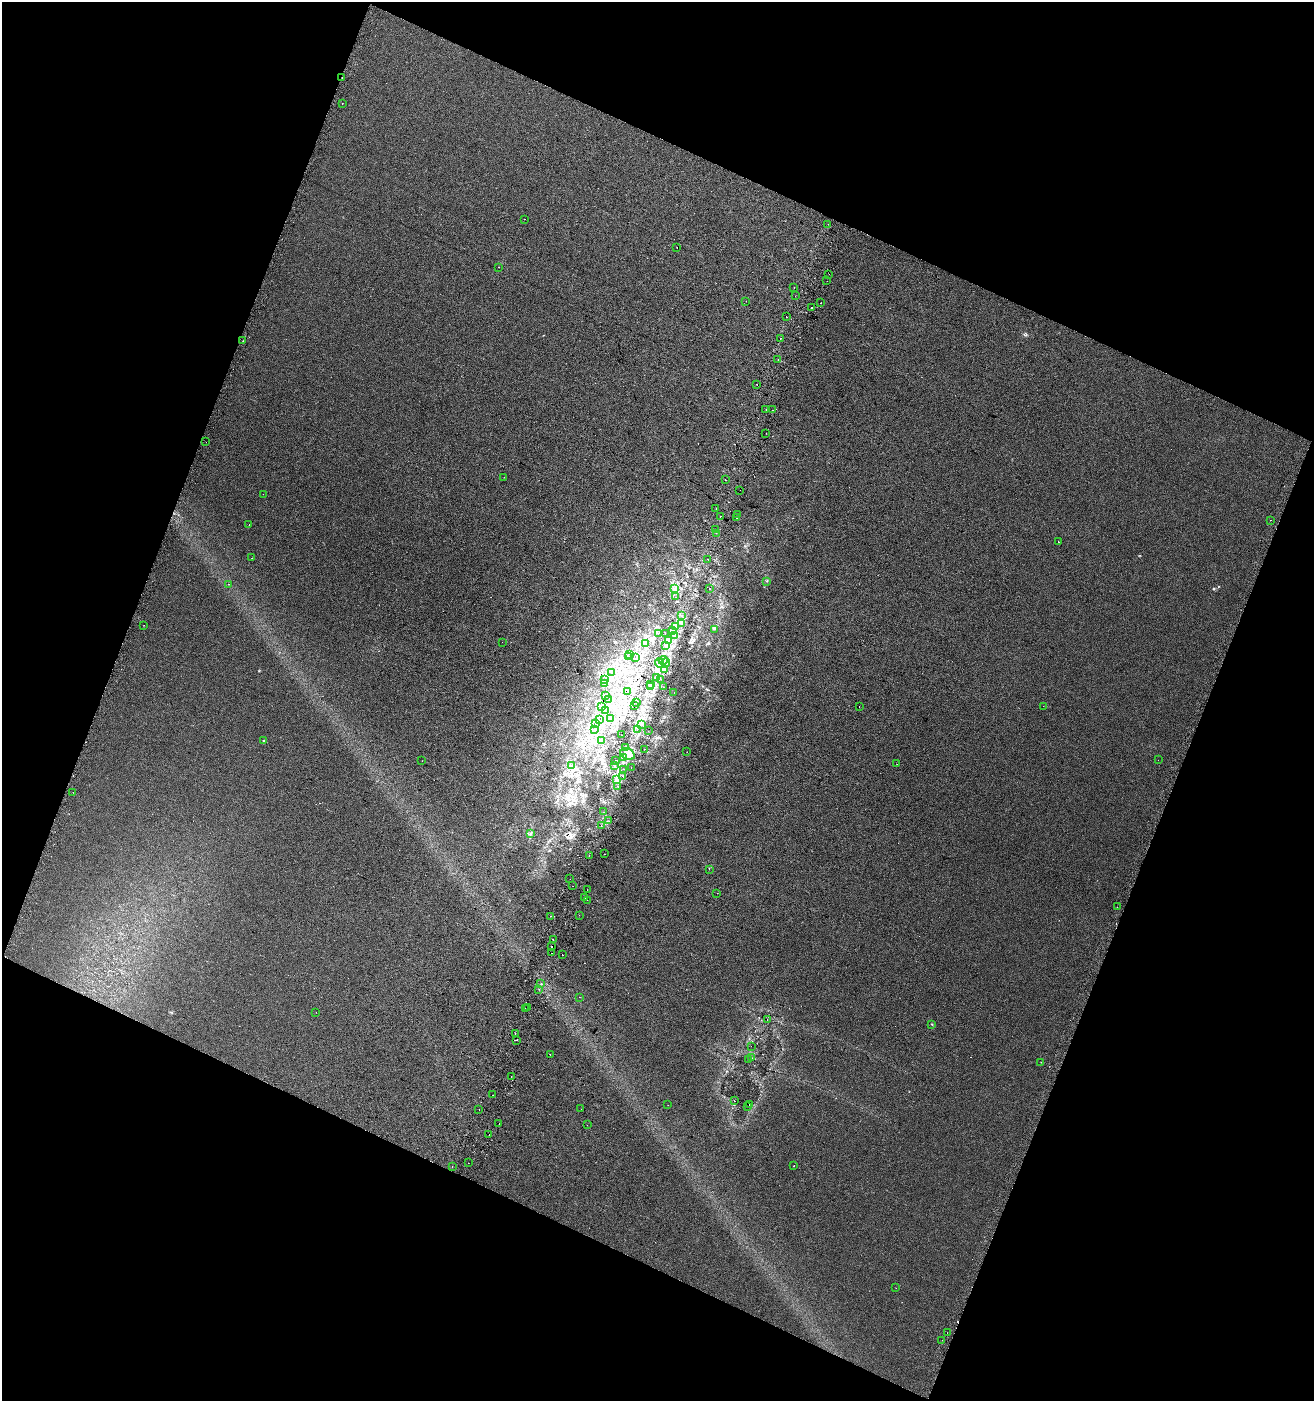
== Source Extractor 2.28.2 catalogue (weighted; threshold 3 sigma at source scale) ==
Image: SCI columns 313-5557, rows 18-5611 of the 5803 x 5636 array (HDU 1 of 3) = the unmasked area's bounding box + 8 px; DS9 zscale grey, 4 x 4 block average (1 PNG px = mean of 4 x 4 image px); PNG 1316 x 1403 px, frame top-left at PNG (2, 2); each listed source drawn as its Kron ellipse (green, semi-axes under 4 px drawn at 4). Shown black and unused: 42% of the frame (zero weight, under 2 of 3 exposures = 2% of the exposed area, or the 3 px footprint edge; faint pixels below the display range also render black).
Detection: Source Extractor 2.28.2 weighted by HDU 2 'WHT'. Background 7.39e-04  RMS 0.0071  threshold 0.032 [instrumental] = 3 sigma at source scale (4.5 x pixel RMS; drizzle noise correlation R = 1.50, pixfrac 1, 0.0396/0.0396 arcsec/px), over >= 5 px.
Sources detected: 193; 2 inside a brighter object's white glare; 23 cosmic-ray / hot-pixel residue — neither listed nor drawn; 5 coinciding with a brighter row at this scale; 4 inside a brighter listed object's ellipse — not listed separately; the other 159 listed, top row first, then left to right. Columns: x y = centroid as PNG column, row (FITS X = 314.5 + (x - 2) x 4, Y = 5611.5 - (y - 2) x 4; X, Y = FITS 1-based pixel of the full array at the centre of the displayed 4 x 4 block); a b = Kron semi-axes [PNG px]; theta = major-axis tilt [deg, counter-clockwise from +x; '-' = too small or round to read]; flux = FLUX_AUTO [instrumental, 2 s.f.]
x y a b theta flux
342 77 2 2 - 3.2
342 103 2 2 - 2.2
525 219 2 2 - 2
828 224 2 2 - 2.3
677 247 2 2 - 2.3
499 267 2 2 - 0.7
829 274 2 2 - 5.7
827 281 2 2 - 0.58
794 287 2 2 - 3
795 296 2 2 - 2.7
746 301 2 2 - 2.1
820 303 2 2 - 2.2
812 307 2 2 - 4.2
786 317 2 2 - 20
780 338 2 2 - 1.3
243 341 2 2 - 0.86
778 360 2 2 - 2
757 384 2 2 - 2.3
766 410 2 2 - 2.9
773 410 2 2 - 6.5
766 433 2 2 - 5.1
206 442 2 2 - 1.3
504 477 2 2 - 2.4
725 480 2 2 - 34
740 490 2 2 - 1
263 494 2 2 - 0.75
716 509 2 2 - 1.8
738 515 2 2 - 1.6
720 516 2 2 - 7.7
737 518 2 2 - 12
1270 520 2 2 - 2.5
249 525 2 2 - 17
715 529 2 2 - 6.3
716 533 2 2 - 3.3
1058 542 2 2 - 8.4
252 558 2 2 - 1.8
708 559 2 2 - 1.1
767 581 2 2 - 1.8
229 584 2 2 - 2.3
674 588 2 2 - 4
709 589 2 2 - 23
675 597 2 2 - 0.6
681 615 2 2 - 4
681 623 2 2 - 3.1
144 625 2 2 - 0.8
676 626 3 2 - 6.1
715 629 2 2 - 1.3
672 630 2 2 - 3.5
659 633 2 2 - 1.2
665 633 2 2 - 1.2
675 635 2 2 - 2.7
669 640 2 2 - 3.3
502 642 2 2 - 0.47
646 643 2 2 - 1.6
665 645 3 2 - 3.5
629 654 2 2 - 0.64
629 657 2 2 - 1.5
635 658 2 2 - 1.4
663 660 4 2 - 9.3
659 663 5 2 - 10
665 663 5 3 - 17
665 670 2 2 - 2.4
612 672 2 2 - 1.1
657 677 4 2 - 6.1
661 679 2 2 - 4.8
604 680 2 2 - 3.4
604 683 3 2 - 3.6
651 684 2 2 - 1.8
650 687 2 2 - 1.4
663 687 2 2 - 15
628 691 2 2 - 2.4
674 693 2 2 - 0.53
606 696 2 2 - 2.1
609 700 2 2 - 1.3
637 702 2 2 - 4.3
635 706 2 2 - 1.1
859 706 2 2 - 2.1
1043 706 2 2 - 2
601 707 2 2 - 0.97
605 711 2 2 - 2.4
610 719 2 2 - 1.7
599 720 2 2 - 0.73
596 723 2 2 - 2.1
641 724 2 2 - 1.7
595 729 2 2 - 1.5
637 730 2 2 - 0.64
648 731 2 2 - 0.81
621 735 2 2 - 1.5
601 740 2 2 - 1.2
264 741 2 2 - 3.7
626 747 2 2 - 2.1
644 749 2 2 - 1.5
687 752 2 2 - 0.83
628 754 7 5 -30 33
623 758 3 2 - 5.3
616 760 2 2 - 2.5
1158 760 2 2 - 2.4
422 761 2 2 - 1
897 764 2 2 - 0.67
572 765 2 2 - 2
614 765 2 2 - 3.6
631 768 2 2 - 0.69
624 769 2 2 - 0.66
623 776 2 2 - 0.84
617 780 4 3 - 6.7
618 786 2 2 - 1.7
73 792 2 2 - 0.8
604 812 2 2 - 0.89
609 821 2 2 - 1.6
601 825 2 2 - 6.6
531 834 2 2 - 1.8
605 854 2 2 - 2.4
589 855 2 2 - 1.9
709 869 2 2 - 2.9
570 879 2 2 - 1.5
573 886 2 2 - 0.94
587 890 2 2 - 1
717 893 2 2 - 0.55
585 898 2 2 - 1.2
587 900 2 2 - 0.72
1117 907 2 2 - 2.4
579 915 2 2 - 2.6
550 916 2 2 - 6.1
553 939 2 2 - 2.5
551 947 2 2 - 13
551 953 2 2 - 6.3
562 955 2 2 - 1.6
541 984 2 2 - 27
539 989 2 2 - 1.2
579 997 2 2 - 0.76
525 1008 2 2 - 2.8
528 1008 2 2 - 1.5
316 1012 2 2 - 0.76
767 1020 2 2 - 1.1
931 1024 2 2 - 4.1
515 1033 2 2 - 2.5
516 1040 2 2 - 1.9
751 1046 2 2 - 0.97
550 1055 2 2 - 3.1
751 1058 2 2 - 1.4
749 1060 2 2 - 0.69
1041 1062 2 2 - 0.65
511 1076 2 2 - 1.6
493 1095 2 2 - 1.1
734 1101 2 2 - 2.6
749 1104 2 2 - 8.1
668 1105 2 2 - 0.66
747 1107 2 2 - 1.4
581 1109 2 2 - 0.76
479 1110 2 2 - 4.6
499 1124 2 2 - 2.3
587 1125 2 2 - 2
489 1134 2 2 - 3.2
468 1163 2 2 - 2.5
452 1166 2 2 - 1.7
794 1166 2 2 - 1.6
896 1288 2 2 - 0.8
947 1333 2 2 - 1.7
942 1340 2 2 - 3.2
Overlapping masked pixels (flux is a lower limit): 1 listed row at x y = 342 77
Diffuse or blended objects may show on this block-average render without a row.